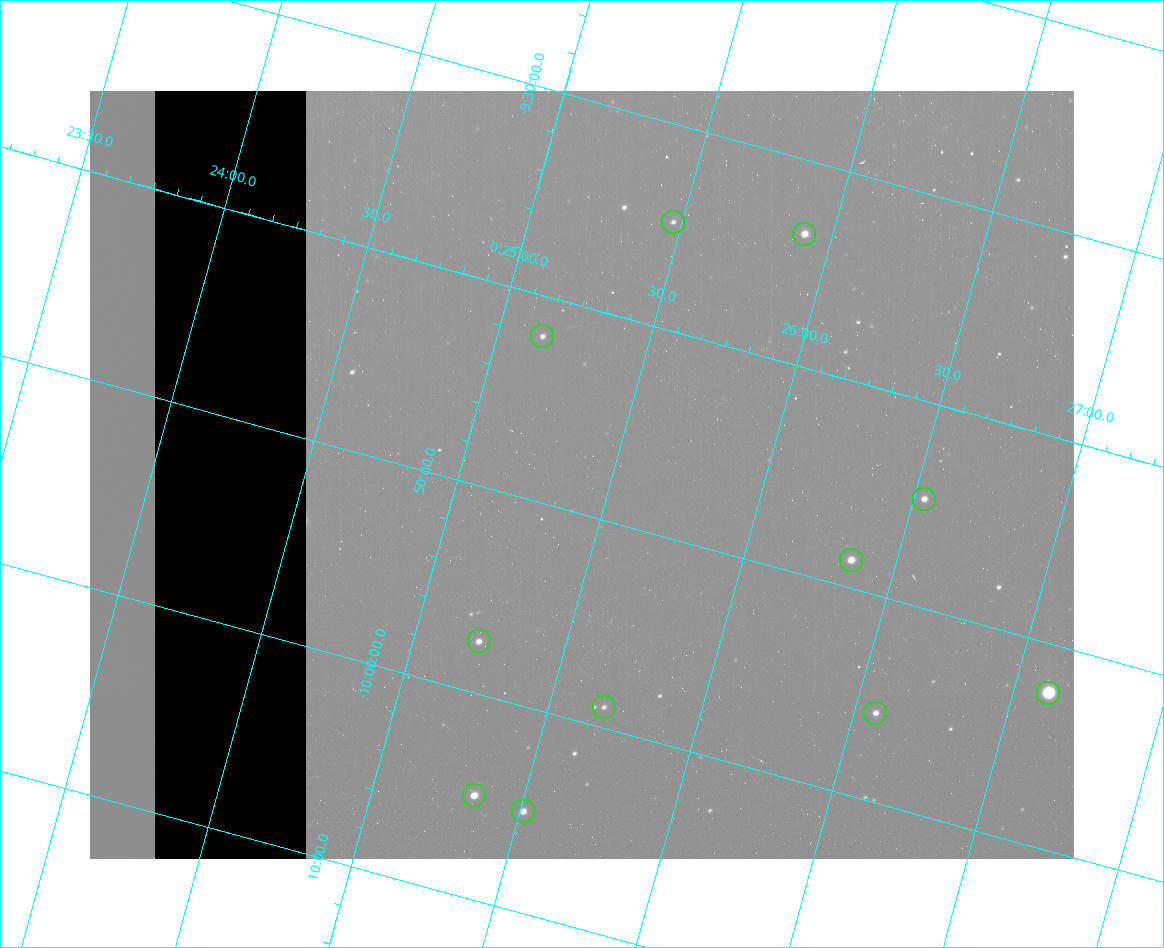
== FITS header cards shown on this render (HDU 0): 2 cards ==
NAXIS1  =                  984 / Size of image - Xaxis
NAXIS2  =                  768 / Size of image - Yaxis

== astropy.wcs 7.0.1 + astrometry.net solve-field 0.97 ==
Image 984 x 768 px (HDU 0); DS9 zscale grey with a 90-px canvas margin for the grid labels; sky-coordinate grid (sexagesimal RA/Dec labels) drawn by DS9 from the SOLVED WCS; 11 Tycho-2 reference stars matched to detected sources circled (green)
Header WCS: none
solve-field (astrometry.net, Tycho-2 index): SOLVED blind (the file carries no WCS)
Solved WCS: RA---TAN-SIP/DEC--TAN-SIP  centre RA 00:25:24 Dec -09:48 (6.35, -9.80 deg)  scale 2.99 arcsec/px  FOV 49.1' x 38.3'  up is -15 deg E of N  parity flipped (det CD > 0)
(file carries no celestial WCS; the grid is the blind solution)
Tycho-2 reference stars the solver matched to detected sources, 11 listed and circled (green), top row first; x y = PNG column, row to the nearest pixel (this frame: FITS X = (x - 90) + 1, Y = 768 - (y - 91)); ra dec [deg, ICRS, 3 dp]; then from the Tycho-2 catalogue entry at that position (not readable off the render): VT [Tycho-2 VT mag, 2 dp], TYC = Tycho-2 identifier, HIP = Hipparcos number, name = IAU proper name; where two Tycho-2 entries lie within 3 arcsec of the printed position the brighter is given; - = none
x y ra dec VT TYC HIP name
673 222 6.368 -9.579 12.43 5262-608-1 - -
804 234 6.477 -9.559 10.11 5262-1019-1 2042 -
542 336 6.287 -9.700 11.71 5262-944-1 - -
924 499 6.634 -9.746 10.71 5262-274-1 - -
851 560 6.588 -9.810 10.04 5262-852-1 - -
479 641 6.304 -9.958 10.74 5262-816-1 - -
1048 693 6.779 -9.873 7.39 5262-848-1 2140 -
604 707 6.420 -9.983 12.17 5262-865-1 - -
875 713 6.643 -9.928 10.91 5262-922-1 - -
474 795 6.334 -10.083 10.47 5265-553-1 - -
523 811 6.378 -10.085 10.44 5265-477-1 - -